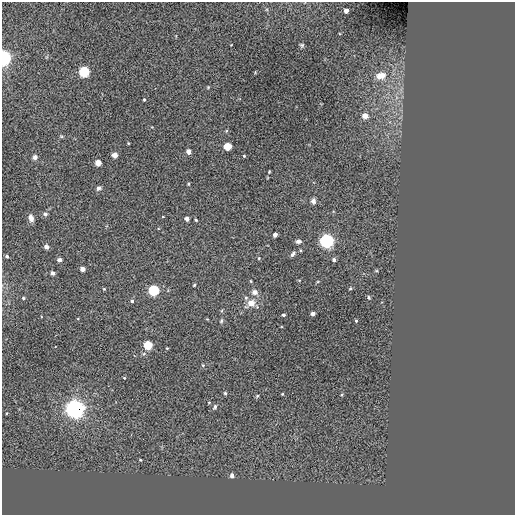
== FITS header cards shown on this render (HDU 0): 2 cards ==
NAXIS1  =                  513 / NUMBER OF ELEMENTS ALONG THIS AXIS
NAXIS2  =                  513 / NUMBER OF ELEMENTS ALONG THIS AXIS

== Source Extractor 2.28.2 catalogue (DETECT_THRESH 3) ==
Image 513 x 513 px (HDU 0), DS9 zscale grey, 1 PNG px = 1 image px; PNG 517 x 517 px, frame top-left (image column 1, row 513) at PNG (2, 2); no overlay
Background -3.68e-07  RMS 44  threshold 131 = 3 sigma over >= 5 px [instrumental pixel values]
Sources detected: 64; all 64 listed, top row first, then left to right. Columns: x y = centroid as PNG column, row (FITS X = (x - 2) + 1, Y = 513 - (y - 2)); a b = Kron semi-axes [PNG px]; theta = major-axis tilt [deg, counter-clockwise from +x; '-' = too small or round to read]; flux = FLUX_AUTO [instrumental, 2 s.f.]
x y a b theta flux
346 11 4 4 - 2.0e+04
302 45 6 5 - 4.8e+03
4 58 6 5 - 8.4e+05
84 72 5 5 - 3.4e+05
381 76 13 9 12 2.8e+04
208 87 4 4 - 2.4e+03
144 99 3 3 - 2.8e+03
365 116 4 4 - 3.4e+04
226 131 5 3 - 2.6e+03
61 136 5 3 - 3.1e+03
227 146 4 4 - 1.1e+05
189 151 4 4 - 2.1e+04
114 155 4 4 - 2.7e+04
244 156 3 3 - 2.6e+03
35 157 6 6 - 7.9e+03
98 162 4 4 - 4.4e+04
269 172 3 3 - 2.5e+03
189 184 5 3 - 2.9e+03
99 188 5 5 - 7.3e+03
313 201 6 6 - 9.5e+03
45 214 6 5 - 6.3e+03
31 218 9 5 -72 1.3e+04
187 218 4 4 - 1.5e+04
196 220 4 3 - 3.4e+03
275 235 4 4 - 1.7e+04
298 241 6 5 - 9.4e+03
327 241 6 6 - 7.5e+05
46 247 4 4 - 1.8e+04
300 250 4 3 - 2.4e+03
293 254 7 4 58 7.5e+03
7 256 3 3 - 6.3e+03
259 258 4 4 - 3.1e+03
59 260 4 4 - 1.2e+04
334 260 4 3 - 1.1e+04
82 269 4 4 - 2.2e+04
53 273 4 4 - 1.3e+04
251 281 5 3 - 2.5e+03
194 285 3 3 - 2.7e+03
350 288 4 4 - 3.1e+03
104 289 3 3 - 2.9e+03
154 290 5 5 - 3.4e+05
254 292 8 7 - 1.2e+04
369 297 5 4 - 3.7e+03
23 298 4 3 - 3.3e+03
246 298 6 5 - 5.6e+03
132 301 4 4 - 6.4e+03
251 303 9 8 - 2.5e+04
313 313 4 3 - 1.4e+04
283 315 3 3 - 5.9e+03
221 321 6 4 72 4.2e+03
356 321 3 3 - 3.5e+03
148 345 5 4 - 1.7e+05
167 348 3 2 - 2.4e+03
203 365 4 4 - 2.7e+03
124 378 4 3 - 2.4e+03
225 393 4 4 - 3.8e+03
282 394 3 3 - 2.2e+03
342 395 4 3 - 3.3e+03
257 396 5 3 - 3.1e+03
215 407 6 4 69 5.1e+03
75 409 8 7 - 1.3e+06
7 413 3 2 - 2.1e+03
140 460 3 3 - 2.4e+03
232 475 4 4 - 1.5e+04
At the frame edge (FLAGS 8, measured only in part): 1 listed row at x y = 4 58